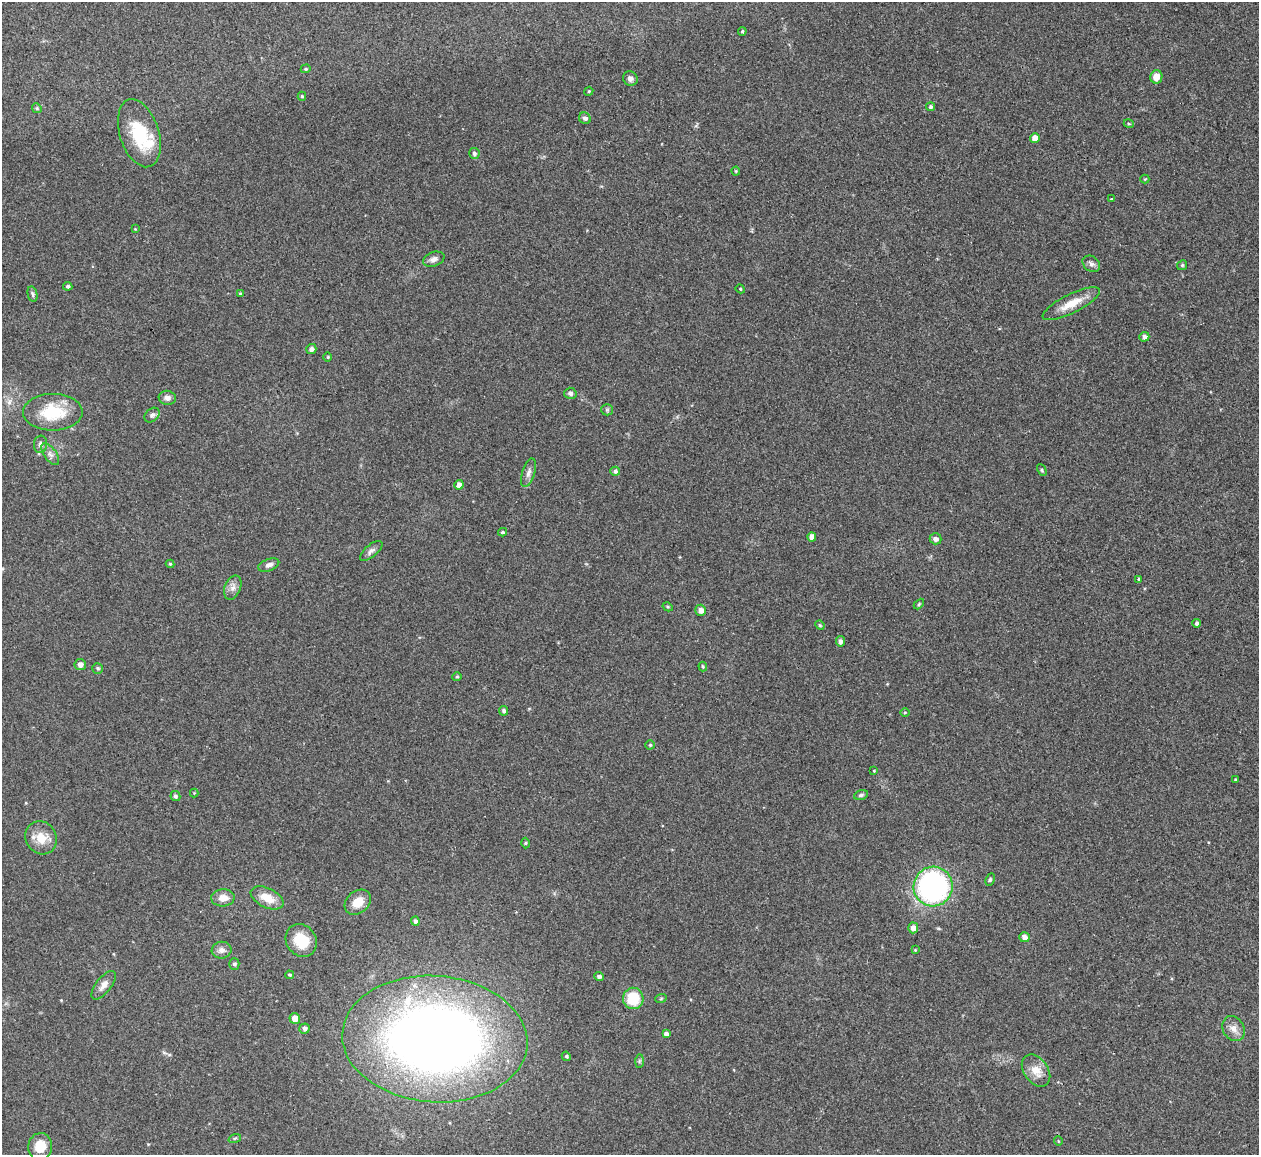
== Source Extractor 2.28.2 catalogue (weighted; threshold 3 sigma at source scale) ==
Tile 10 of 4 x 4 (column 2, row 3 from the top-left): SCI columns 1258-2514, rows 1299-2451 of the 5086 x 5028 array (HDU 1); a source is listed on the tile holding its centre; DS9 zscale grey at full resolution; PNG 1261 x 1157 px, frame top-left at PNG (2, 2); each listed source drawn as its Kron ellipse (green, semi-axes under 4 px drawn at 4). Shown black and unused: <1% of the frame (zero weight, under 2 of 3 exposures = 3% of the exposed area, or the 3 px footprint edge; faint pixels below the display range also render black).
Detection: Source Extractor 2.28.2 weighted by HDU 2 'WHT'; one run over the whole footprint, this tile lists its part. Background 0.0754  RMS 0.0089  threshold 0.0402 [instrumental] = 3 sigma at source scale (4.5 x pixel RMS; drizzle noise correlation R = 1.50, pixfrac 1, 0.05/0.05 arcsec/px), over >= 5 px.
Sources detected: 97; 2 inside a brighter listed object's ellipse — not listed separately; the other 95 listed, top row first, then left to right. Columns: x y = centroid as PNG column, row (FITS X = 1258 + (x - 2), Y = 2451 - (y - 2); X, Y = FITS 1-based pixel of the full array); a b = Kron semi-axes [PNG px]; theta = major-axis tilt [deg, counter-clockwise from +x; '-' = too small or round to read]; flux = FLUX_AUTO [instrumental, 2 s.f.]
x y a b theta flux
742 31 4 4 - 1.1
306 69 5 4 - 1.1
1156 77 6 6 - 9
630 78 7 7 - 3
589 91 4 3 - 0.82
302 96 4 4 - 1.2
930 107 4 4 - 1.6
37 108 5 4 - 1.1
585 118 6 5 - 2.5
1129 124 5 3 - 0.86
139 133 35 19 -72 43
1035 138 5 5 - 8.3
474 153 5 5 - 2.3
736 171 4 4 - 0.82
1145 179 4 4 - 0.84
1111 199 4 3 - 0.63
135 229 3 3 - 0.56
434 259 11 7 20 3.9
1091 264 9 7 -39 3.3
1182 265 5 4 - 1.2
68 286 4 4 - 1.8
740 289 5 4 - 0.88
240 293 4 4 - 0.87
32 294 8 4 -77 1.7
1071 304 31 9 27 15
1144 337 5 4 - 3.3
311 349 5 5 - 3.2
328 357 4 4 - 0.91
570 393 6 5 - 2.4
167 398 9 7 -8 4
607 410 6 6 - 1.7
53 412 30 18 0 37
152 415 8 6 42 2.6
40 444 8 6 84 3
50 454 12 6 -54 3.9
1042 470 6 4 -63 1.2
615 471 5 4 - 1.9
528 473 15 6 73 4.3
459 485 4 4 - 4.5
503 532 4 3 - 1.4
812 537 4 4 - 6.1
936 539 6 5 - 3.5
371 551 13 6 39 3.3
170 564 4 4 - 1.2
269 565 11 6 20 3.5
1139 579 4 3 - 1
233 588 12 8 67 4.9
919 604 6 3 46 1.1
668 607 5 3 - 0.9
701 610 5 5 - 4.5
1197 623 4 4 - 2.2
820 625 5 4 - 1.2
840 641 5 4 - 2.8
80 664 5 5 - 4.5
703 666 5 3 - 1.2
98 668 5 5 - 1.5
457 677 5 4 - 1.1
504 711 5 4 - 2.1
905 712 5 3 - 0.85
650 745 4 4 - 1.2
874 771 4 4 - 0.74
1235 779 3 2 - 0.72
194 793 4 4 - 0.75
861 795 7 4 15 1.8
175 796 5 4 - 1.6
41 838 17 15 -58 15
525 843 5 3 - 0.86
990 880 6 4 63 1.4
933 887 20 19 - 200
223 898 11 8 3 7.9
267 898 17 9 -25 14
358 902 14 11 40 13
415 921 4 4 - 2.4
913 928 5 5 - 5
1024 937 5 5 - 4.8
301 940 17 15 -53 22
222 950 10 8 8 4.2
915 950 4 4 - 0.7
234 964 5 5 - 1.9
289 975 4 3 - 1
599 976 4 4 - 2.8
104 985 17 7 52 6.1
633 998 10 10 - 26
661 998 6 3 20 0.99
295 1019 5 5 - 8.7
305 1028 5 5 - 2.5
1234 1029 13 10 -57 6.8
666 1034 4 4 - 3.2
435 1039 93 63 -4 840
566 1056 5 4 - 1.3
639 1061 7 4 89 1.3
1036 1071 18 12 -54 11
235 1138 6 4 18 1.2
1058 1141 4 3 - 0.63
40 1146 13 12 - 16